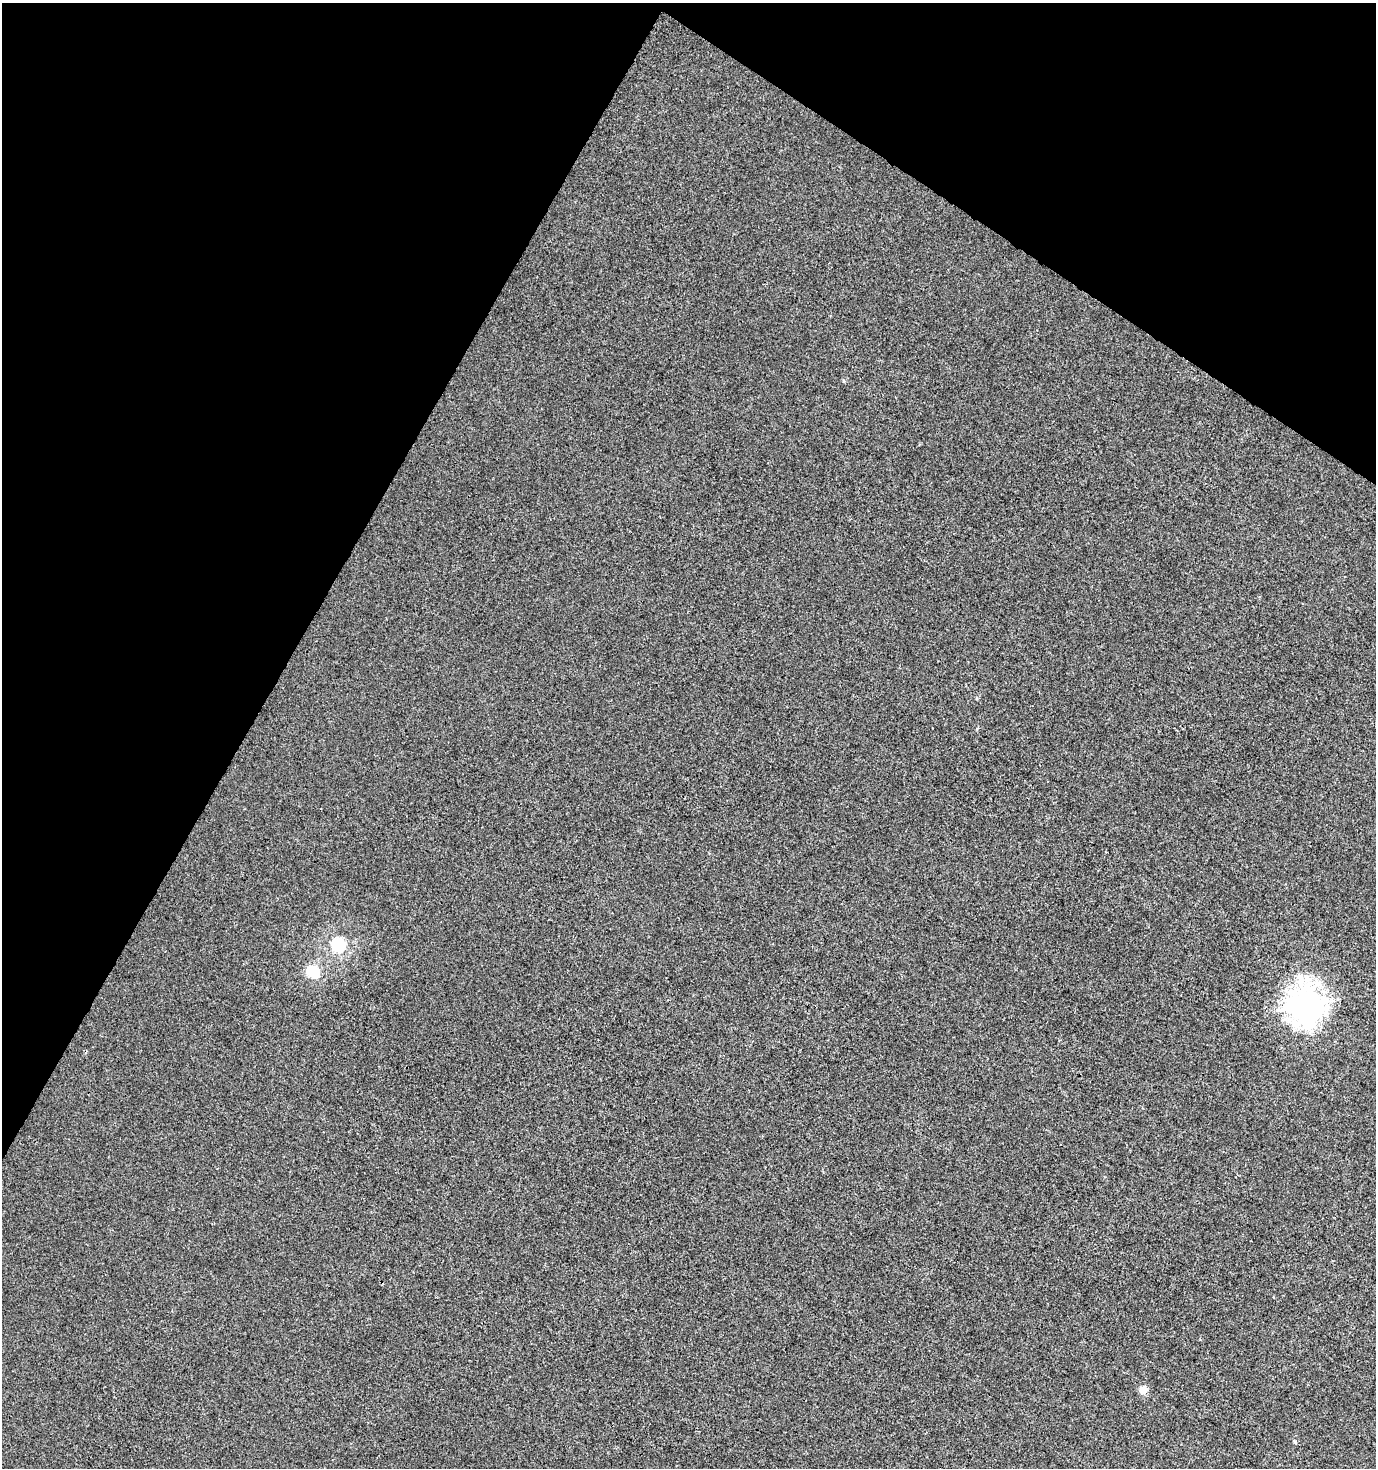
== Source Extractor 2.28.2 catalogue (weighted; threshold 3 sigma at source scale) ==
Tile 2 of 4 x 4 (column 2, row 1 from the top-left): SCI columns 1633-3006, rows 4403-5868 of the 5949 x 5877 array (HDU 1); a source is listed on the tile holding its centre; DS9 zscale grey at full resolution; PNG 1378 x 1470 px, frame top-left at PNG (2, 3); no overlay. Shown black and unused: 28% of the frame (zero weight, under 3 of 4 exposures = <1% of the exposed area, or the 3 px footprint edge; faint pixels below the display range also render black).
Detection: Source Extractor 2.28.2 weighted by HDU 2 'WHT'; one run over the whole footprint, this tile lists its part. Background 6.35e-04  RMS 0.0034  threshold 0.0155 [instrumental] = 3 sigma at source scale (4.5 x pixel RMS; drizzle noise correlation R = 1.50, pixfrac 1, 0.0396/0.0396 arcsec/px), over >= 5 px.
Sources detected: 5; all 5 listed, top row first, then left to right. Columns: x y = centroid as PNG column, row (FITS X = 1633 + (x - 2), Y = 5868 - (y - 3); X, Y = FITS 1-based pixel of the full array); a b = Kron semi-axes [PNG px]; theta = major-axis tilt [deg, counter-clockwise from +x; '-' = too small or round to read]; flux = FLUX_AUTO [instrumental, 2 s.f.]
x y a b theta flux
338 945 7 6 - 52
313 972 8 6 -43 29
1305 1005 13 12 - 330
1143 1390 5 5 - 6.7
1295 1442 5 4 - 0.41